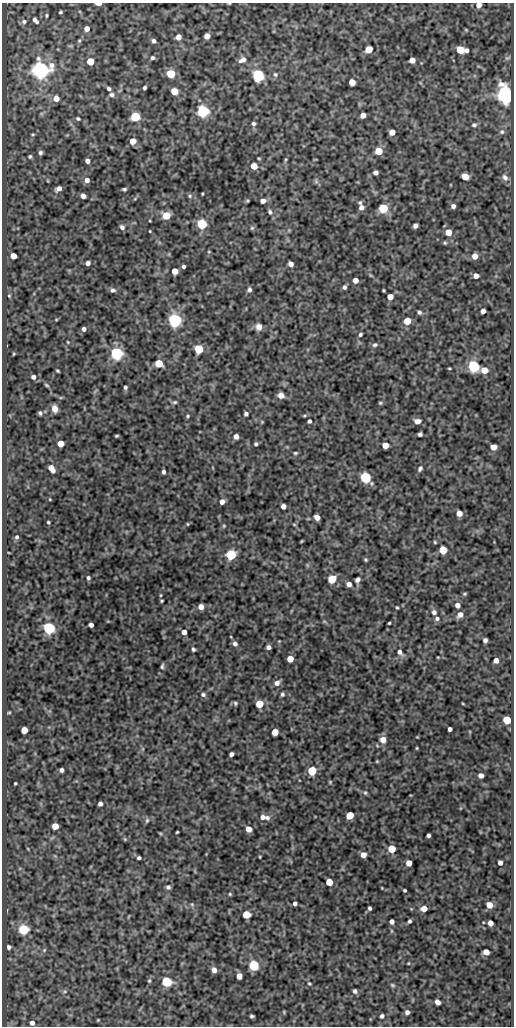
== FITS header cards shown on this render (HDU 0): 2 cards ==
NAXIS1  =                  512
NAXIS2  =                 1024

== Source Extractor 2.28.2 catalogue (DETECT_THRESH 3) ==
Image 512 x 1024 px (HDU 0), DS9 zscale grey, 1 PNG px = 1 image px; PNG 516 x 1028 px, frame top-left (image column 1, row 1024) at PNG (2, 3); no overlay
Background 112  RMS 0.56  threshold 1.68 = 3 sigma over >= 5 px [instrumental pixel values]
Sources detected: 239; all 239 listed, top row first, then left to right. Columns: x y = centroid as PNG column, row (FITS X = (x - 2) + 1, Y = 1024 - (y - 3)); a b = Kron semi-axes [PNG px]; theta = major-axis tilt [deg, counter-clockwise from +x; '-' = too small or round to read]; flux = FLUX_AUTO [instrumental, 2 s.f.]
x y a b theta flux
98 4 5 2 - 320
229 4 3 2 - 27
479 5 6 5 - 190
61 12 3 3 - 46
46 15 3 3 - 42
35 20 9 5 -48 110
24 21 7 6 - 89
87 29 5 5 - 240
207 36 5 5 - 330
178 37 5 4 - 260
154 41 4 4 - 100
369 49 5 5 - 660
460 50 6 5 - 960
467 50 4 3 - 110
152 58 4 4 - 80
507 58 8 6 16 85
242 60 10 6 25 220
412 60 5 5 - 250
90 61 5 5 - 720
40 70 7 6 - 23000
171 74 5 5 - 1600
275 74 7 6 - 83
258 76 6 5 - 7200
352 82 5 5 - 500
145 88 4 3 - 66
109 89 4 3 - 84
174 91 5 5 - 700
112 95 7 5 2 95
505 95 7 6 - 22000
56 98 5 5 - 290
203 111 6 5 - 6700
363 115 5 4 - 210
135 117 5 5 - 2400
78 119 5 4 - 53
253 123 5 4 - 72
474 125 7 5 1 92
392 132 5 5 - 340
502 132 7 6 - 100
33 134 5 3 - 36
133 141 5 5 - 490
379 151 5 5 - 910
40 152 5 4 - 76
30 156 4 4 - 55
285 160 5 3 - 42
87 161 4 4 - 170
254 166 5 5 - 470
376 173 4 4 - 130
465 177 5 5 - 690
505 177 10 7 -54 170
87 180 5 5 - 170
316 181 6 5 - 66
58 189 6 4 30 170
124 189 4 3 - 63
202 194 3 2 - 32
83 196 5 4 - 160
190 196 6 5 - 55
263 201 5 4 - 200
360 202 6 5 - 56
453 206 5 5 - 130
361 207 6 5 - 170
383 208 5 5 - 2600
270 212 6 5 - 82
166 215 5 5 - 930
202 224 5 5 - 3200
415 226 5 4 - 130
122 227 7 5 -45 100
252 228 6 5 - 59
150 231 3 2 - 29
448 232 5 5 - 460
445 243 5 4 - 51
13 256 5 5 - 380
475 256 6 5 - 290
88 263 4 4 - 130
291 264 5 4 - 180
183 266 4 3 - 66
175 271 5 5 - 370
476 276 5 4 - 240
355 280 4 4 - 270
344 287 5 5 - 93
113 290 6 5 - 94
249 290 6 5 - 99
383 290 3 2 - 35
9 296 4 4 - 37
390 297 5 5 - 380
483 311 4 4 - 150
419 312 5 4 - 87
175 320 6 5 - 10000
407 321 5 5 - 710
259 327 8 7 - 220
84 329 4 4 - 110
360 334 4 4 - 66
68 342 3 3 - 29
375 345 7 5 16 88
199 349 5 5 - 1600
116 353 5 5 - 8700
13 354 5 3 - 33
159 363 5 5 - 1000
474 366 6 5 - 5800
449 368 3 2 - 36
484 370 5 5 - 510
57 371 4 3 - 43
33 377 5 5 - 130
46 385 6 4 -28 47
125 387 4 3 - 66
281 395 5 5 - 290
175 402 6 4 15 64
380 403 5 4 - 44
55 409 6 5 - 230
40 413 4 3 - 65
246 414 4 4 - 89
188 416 5 4 - 49
309 421 4 4 - 77
417 421 7 5 0 210
262 422 5 4 - 33
420 434 4 4 - 79
116 436 3 3 - 46
236 436 5 5 - 190
60 443 5 5 - 440
256 444 4 4 - 67
385 445 5 5 - 450
493 447 5 5 - 310
295 453 5 4 - 55
51 468 7 4 -56 360
420 469 7 5 62 81
163 472 4 3 - 84
365 477 5 5 - 5100
50 499 3 2 - 26
222 502 5 4 - 180
283 506 4 4 - 170
459 513 5 5 - 300
317 517 5 4 - 260
48 522 3 3 - 44
188 524 4 3 - 30
294 524 5 3 - 35
224 526 5 4 - 43
17 537 5 4 - 61
302 541 4 3 - 32
435 542 4 3 - 39
443 550 5 5 - 1100
231 555 5 5 - 4100
366 560 4 4 - 51
88 578 5 4 - 77
332 579 5 5 - 1100
358 580 6 5 - 130
349 584 6 5 - 160
465 594 5 4 - 43
162 601 3 2 - 39
457 605 4 4 - 180
201 607 5 4 - 250
397 607 3 2 - 41
434 612 5 5 - 120
460 615 6 5 - 210
437 619 7 6 - 98
389 623 3 3 - 39
91 625 4 4 - 150
49 628 5 5 - 6500
184 632 4 4 - 250
485 640 4 4 - 110
279 641 3 2 - 26
235 644 6 5 - 120
268 647 4 4 - 110
193 649 4 3 - 68
400 652 9 6 -51 160
438 657 4 3 - 26
290 659 5 5 - 550
496 660 4 4 - 240
162 666 7 4 82 69
277 683 7 6 - 180
282 694 4 4 - 67
203 695 6 5 - 85
235 703 5 4 - 55
259 704 5 5 - 1100
463 704 4 3 - 29
9 712 5 3 - 36
507 720 5 5 - 1300
450 729 4 4 - 110
24 730 5 5 - 640
275 732 5 5 - 590
383 740 6 6 - 360
417 748 4 3 - 34
231 754 4 4 - 120
377 761 4 4 - 35
61 770 4 4 - 100
312 771 5 5 - 2100
481 775 5 4 - 180
15 783 3 3 - 41
365 793 6 5 - 57
100 804 4 4 - 130
350 815 6 5 - 710
263 817 6 6 - 140
267 818 7 6 - 130
147 820 7 5 74 65
55 826 5 5 - 460
248 829 5 5 - 320
177 832 3 3 - 36
160 833 6 3 -19 36
428 835 4 4 - 89
125 839 5 5 - 41
392 849 5 5 - 970
363 855 5 4 - 270
260 857 4 2 - 29
139 858 4 3 - 73
409 863 5 5 - 330
500 863 4 4 - 150
329 882 5 5 - 700
168 887 5 5 - 95
382 888 4 2 - 24
405 890 3 3 - 48
230 894 4 3 - 39
295 903 4 4 - 110
192 904 5 5 - 53
489 905 5 5 - 410
370 908 4 3 - 73
424 909 5 4 - 350
246 915 5 5 - 1100
409 921 4 3 - 66
392 922 4 4 - 140
490 923 5 4 - 230
23 929 5 5 - 3300
9 947 5 4 - 98
44 950 6 4 46 54
486 952 5 4 - 340
408 963 5 3 - 32
254 965 5 5 - 3600
214 970 6 5 - 220
239 976 5 4 - 330
149 981 5 4 - 49
167 982 5 5 - 3500
309 984 6 4 -46 50
392 985 7 4 -27 56
355 991 5 4 - 98
64 992 6 4 19 51
437 1002 5 4 - 160
284 1012 6 3 -72 35
407 1012 5 5 - 120
252 1016 4 3 - 73
382 1016 5 4 - 82
98 1020 3 3 - 32
32 1023 5 5 - 160
At the frame edge (FLAGS 8, measured only in part): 3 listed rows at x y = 98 4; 229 4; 479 5

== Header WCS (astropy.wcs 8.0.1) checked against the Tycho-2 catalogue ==
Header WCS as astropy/WCSLIB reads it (CRVAL/CRPIX/CD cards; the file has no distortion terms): RA---SIN/DEC--SIN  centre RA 05:30:49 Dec -06:48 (82.71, -6.80 deg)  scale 1 arcsec/px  FOV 8.5' x 17.1'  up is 0 deg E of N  parity normal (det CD < 0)
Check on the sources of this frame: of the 60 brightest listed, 4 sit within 1.5 arcsec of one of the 6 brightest Tycho-2 stars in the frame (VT <= 12.28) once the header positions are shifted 0.25 arcsec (0.24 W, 0.05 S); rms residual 0.27 arcsec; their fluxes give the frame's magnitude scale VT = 21.85 - 2.5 log10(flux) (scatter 0.04 mag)
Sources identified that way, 4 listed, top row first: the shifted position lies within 1.5 arcsec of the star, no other Tycho-2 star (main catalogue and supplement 1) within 3.0 arcsec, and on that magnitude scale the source's flux lands within +1.5 / -3 mag of the star's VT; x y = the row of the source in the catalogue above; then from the Tycho-2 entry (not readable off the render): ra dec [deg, ICRS J2000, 3 dp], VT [Tycho-2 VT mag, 2 dp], TYC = Tycho-2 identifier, HIP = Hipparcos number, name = IAU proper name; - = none
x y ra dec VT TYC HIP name
40 70 82.767 -6.676 10.94 4778-1000-1 - -
258 76 82.706 -6.678 12.28 4778-992-1 - -
505 95 82.637 -6.683 11.01 4778-891-1 - -
116 353 82.745 -6.755 11.44 4778-755-1 - -